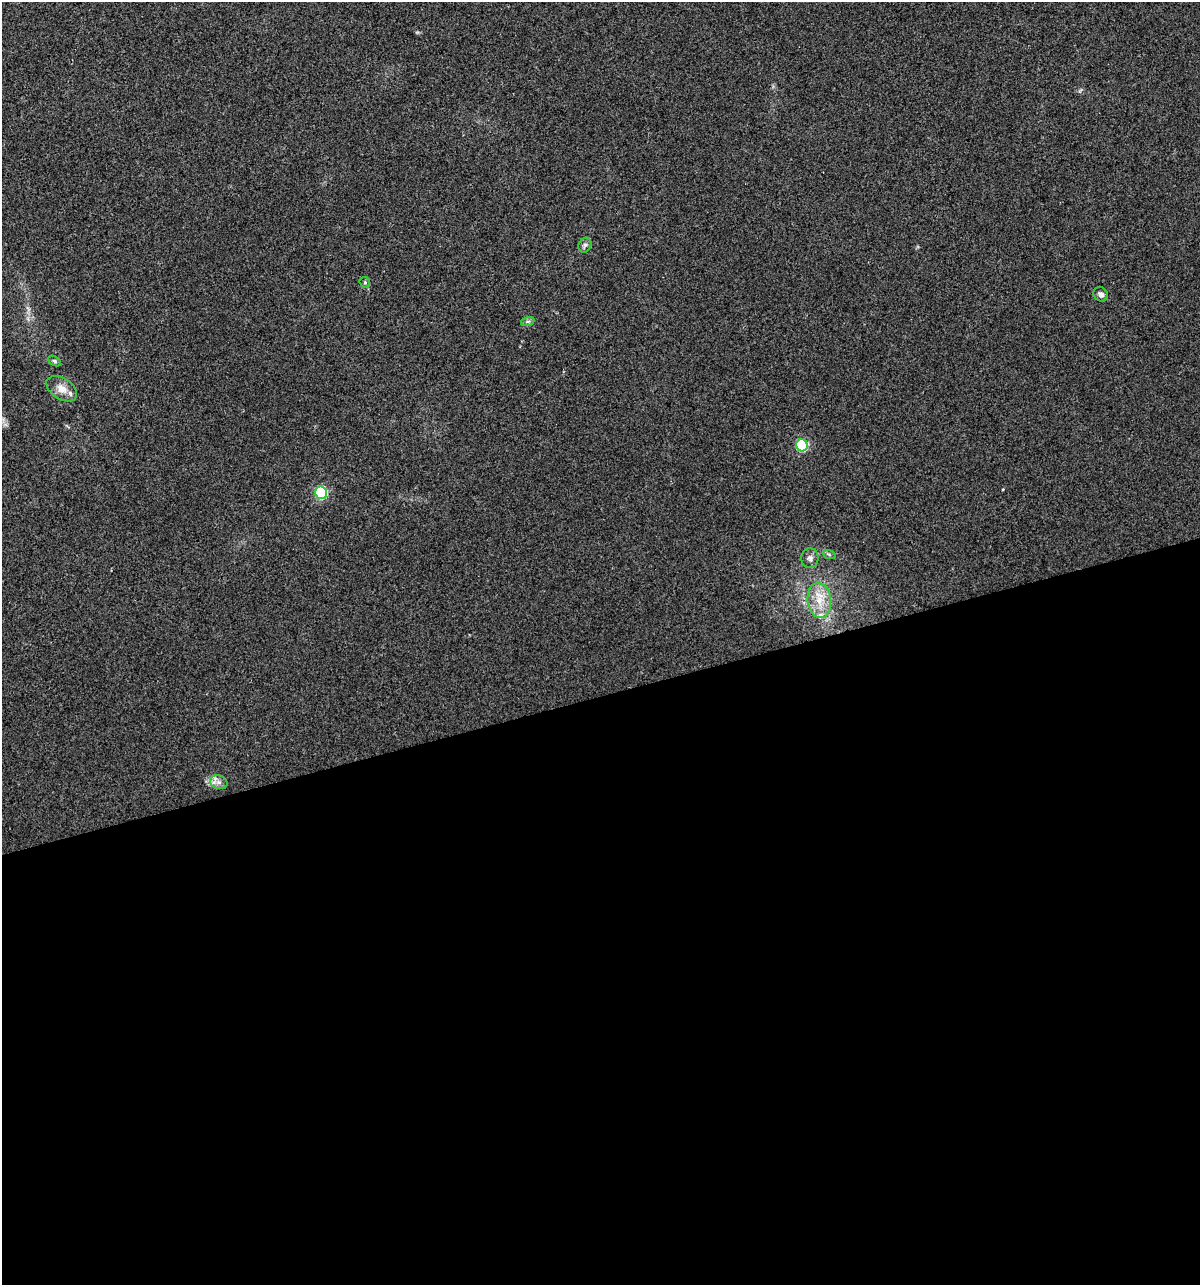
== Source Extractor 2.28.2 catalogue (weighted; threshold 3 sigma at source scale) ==
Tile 15 of 4 x 4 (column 3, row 4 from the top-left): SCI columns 2491-3688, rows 1-1283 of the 4930 x 5133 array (HDU 1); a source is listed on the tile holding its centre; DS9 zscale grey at full resolution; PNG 1202 x 1287 px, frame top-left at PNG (2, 2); each listed source drawn as its Kron ellipse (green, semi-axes under 4 px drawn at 4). Shown black and unused: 46% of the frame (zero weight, under 2 of 3 exposures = <1% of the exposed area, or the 3 px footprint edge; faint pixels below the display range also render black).
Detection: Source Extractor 2.28.2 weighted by HDU 2 'WHT'; one run over the whole footprint, this tile lists its part. Background 0.0328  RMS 0.0063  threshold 0.0282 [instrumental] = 3 sigma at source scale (4.5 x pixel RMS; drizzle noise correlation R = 1.50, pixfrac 1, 0.0396/0.0396 arcsec/px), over >= 5 px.
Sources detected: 14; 2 inside a brighter listed object's ellipse — not listed separately; the other 12 listed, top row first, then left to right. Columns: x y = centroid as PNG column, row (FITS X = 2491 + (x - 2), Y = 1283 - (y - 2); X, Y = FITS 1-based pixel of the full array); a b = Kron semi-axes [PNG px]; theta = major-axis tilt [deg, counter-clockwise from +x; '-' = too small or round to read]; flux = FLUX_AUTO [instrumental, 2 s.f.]
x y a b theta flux
585 245 8 6 63 1.8
365 282 5 5 - 0.88
1101 294 8 6 -39 2.7
528 321 7 4 18 1.3
55 361 7 4 -28 1.1
62 389 17 10 -33 6.6
802 445 6 5 - 49
321 493 6 6 - 59
829 554 6 4 -20 0.93
810 558 10 8 86 2.7
819 600 18 11 -82 11
219 782 9 6 -20 2.9